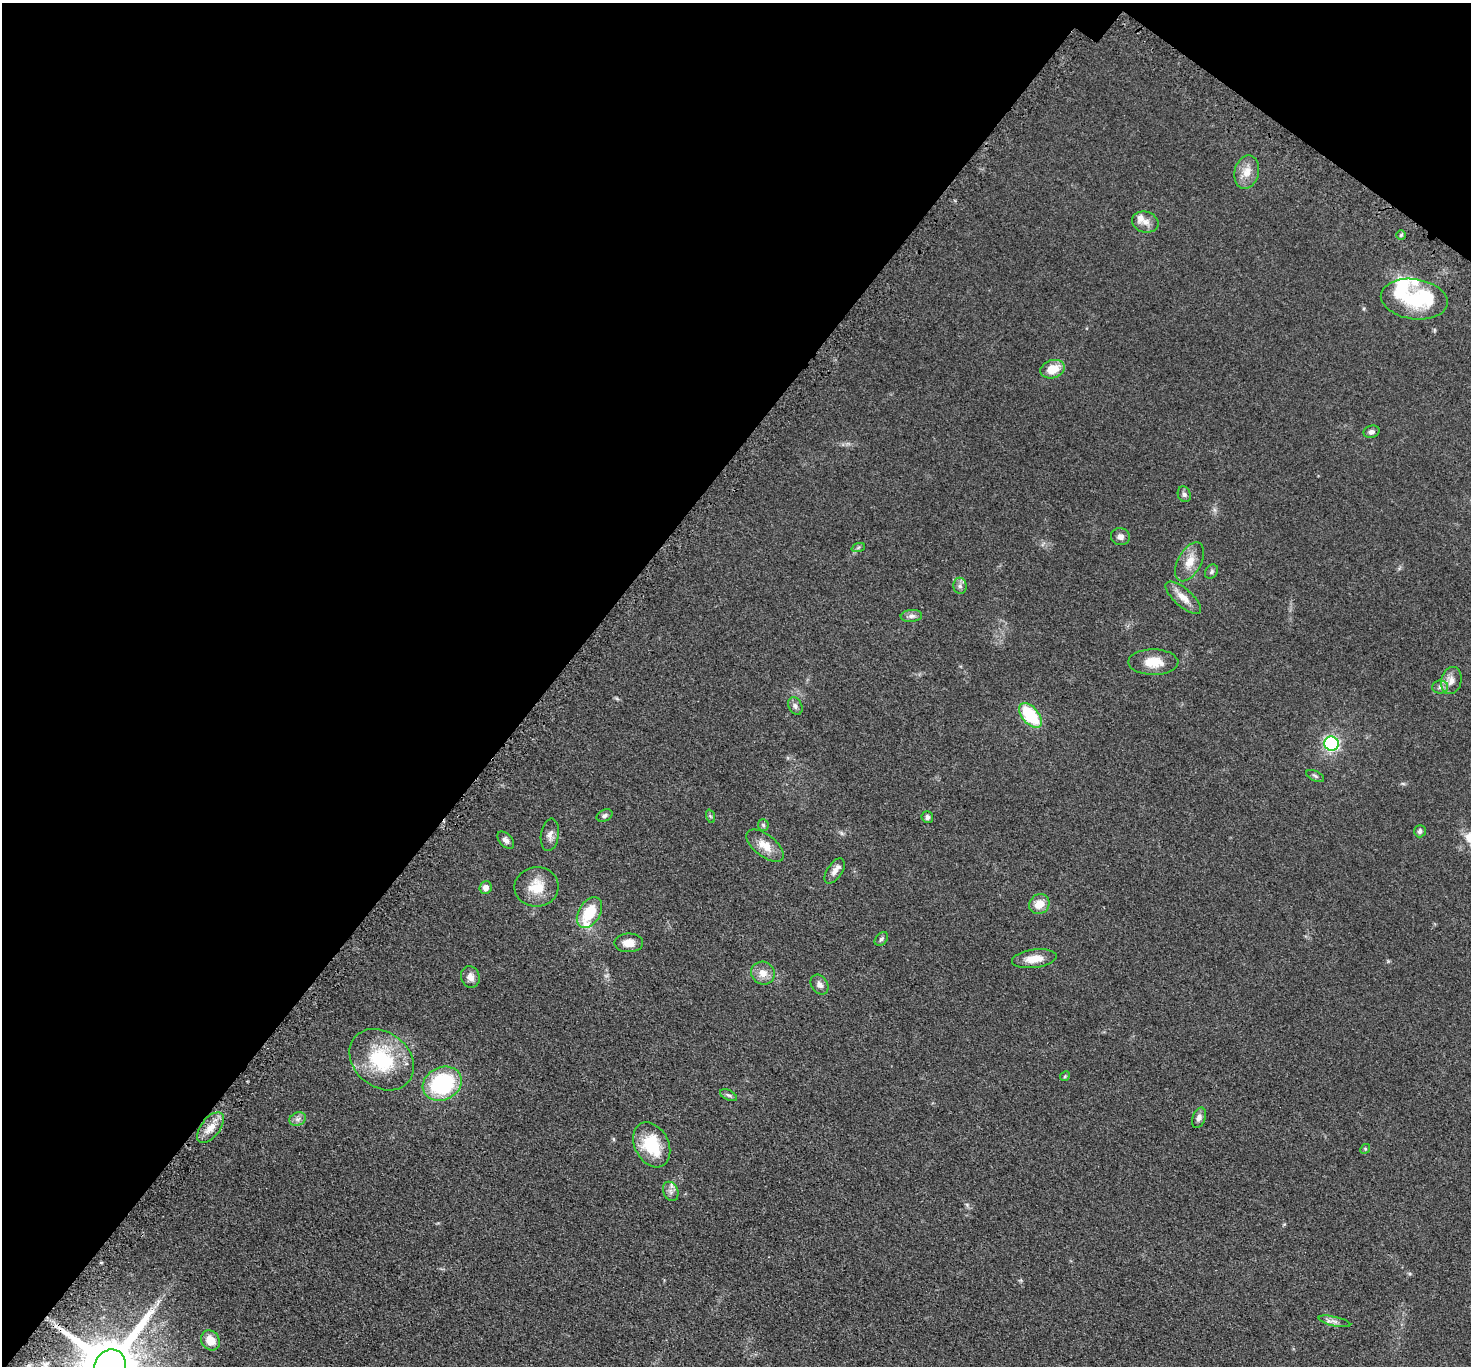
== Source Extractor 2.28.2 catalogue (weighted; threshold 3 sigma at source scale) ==
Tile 2 of 4 x 4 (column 2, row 1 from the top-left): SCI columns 1537-3005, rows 4445-5808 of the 6011 x 6022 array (HDU 1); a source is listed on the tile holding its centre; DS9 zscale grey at full resolution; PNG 1473 x 1368 px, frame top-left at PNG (2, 3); each listed source drawn as its Kron ellipse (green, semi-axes under 4 px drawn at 4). Shown black and unused: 40% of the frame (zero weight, under 3 of 5 exposures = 4% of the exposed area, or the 3 px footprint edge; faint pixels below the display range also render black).
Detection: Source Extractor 2.28.2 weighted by HDU 2 'WHT'; one run over the whole footprint, this tile lists its part. Background 0.0471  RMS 0.0071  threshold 0.0319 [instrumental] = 3 sigma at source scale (4.5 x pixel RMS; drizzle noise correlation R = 1.50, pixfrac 1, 0.05/0.05 arcsec/px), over >= 5 px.
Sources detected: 59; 2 inside a brighter object's white glare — neither listed nor drawn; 4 inside a brighter listed object's ellipse — not listed separately; the other 53 listed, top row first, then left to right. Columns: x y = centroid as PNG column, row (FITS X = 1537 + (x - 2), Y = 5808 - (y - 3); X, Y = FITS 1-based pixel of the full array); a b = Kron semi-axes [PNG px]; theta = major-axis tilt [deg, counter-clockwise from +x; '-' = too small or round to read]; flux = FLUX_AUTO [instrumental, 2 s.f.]
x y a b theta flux
1247 172 17 12 77 8.5
1145 222 13 10 -14 5.1
1401 235 5 4 - 0.87
1414 299 33 20 -8 34
1053 369 12 9 18 13
1371 432 8 6 15 2.4
1184 494 8 6 -71 2
1120 537 9 8 - 3.2
858 548 7 4 20 1.2
1190 562 21 11 61 9.2
1212 572 8 6 55 1.5
960 586 8 6 -88 2.2
1183 598 22 9 -41 7.3
911 616 11 6 5 2.6
1153 662 25 13 -1 11
1451 681 14 10 76 5.5
1440 687 8 6 1 2.3
795 706 9 6 -63 2.3
1030 715 15 8 -50 36
1331 744 7 7 - 96
1315 776 9 5 -25 1.5
605 816 8 5 26 1.8
710 816 7 4 -71 0.93
927 817 6 6 - 2.2
763 825 6 5 - 1.1
1420 831 6 5 - 2
550 835 16 9 82 3.9
506 840 10 6 -47 2.6
765 846 22 11 -39 9.8
835 871 14 7 56 4.2
537 887 22 19 6 16
486 888 6 6 - 4.2
1039 904 10 9 - 9.5
589 913 17 10 58 22
881 939 8 5 45 1.6
629 943 14 9 0 6.6
1034 959 22 9 8 9
763 973 12 11 - 6.7
470 977 11 9 -72 4.6
819 985 11 8 -54 3.2
382 1060 35 27 -39 47
1065 1076 5 4 - 0.79
442 1084 20 16 25 64
728 1095 9 5 -26 1.5
1199 1118 10 6 71 3
298 1119 8 6 20 2.5
210 1128 18 9 52 8
652 1145 24 17 -62 29
1365 1149 5 4 - 0.82
671 1191 10 7 -67 2.9
1334 1321 16 4 -13 2.9
210 1340 10 9 - 9.6
110 1366 17 15 56 6400
Overlapping masked pixels (flux is a lower limit): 1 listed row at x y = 110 1366
Isophote crosses this tile's border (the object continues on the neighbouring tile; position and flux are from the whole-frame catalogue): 1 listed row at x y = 110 1366